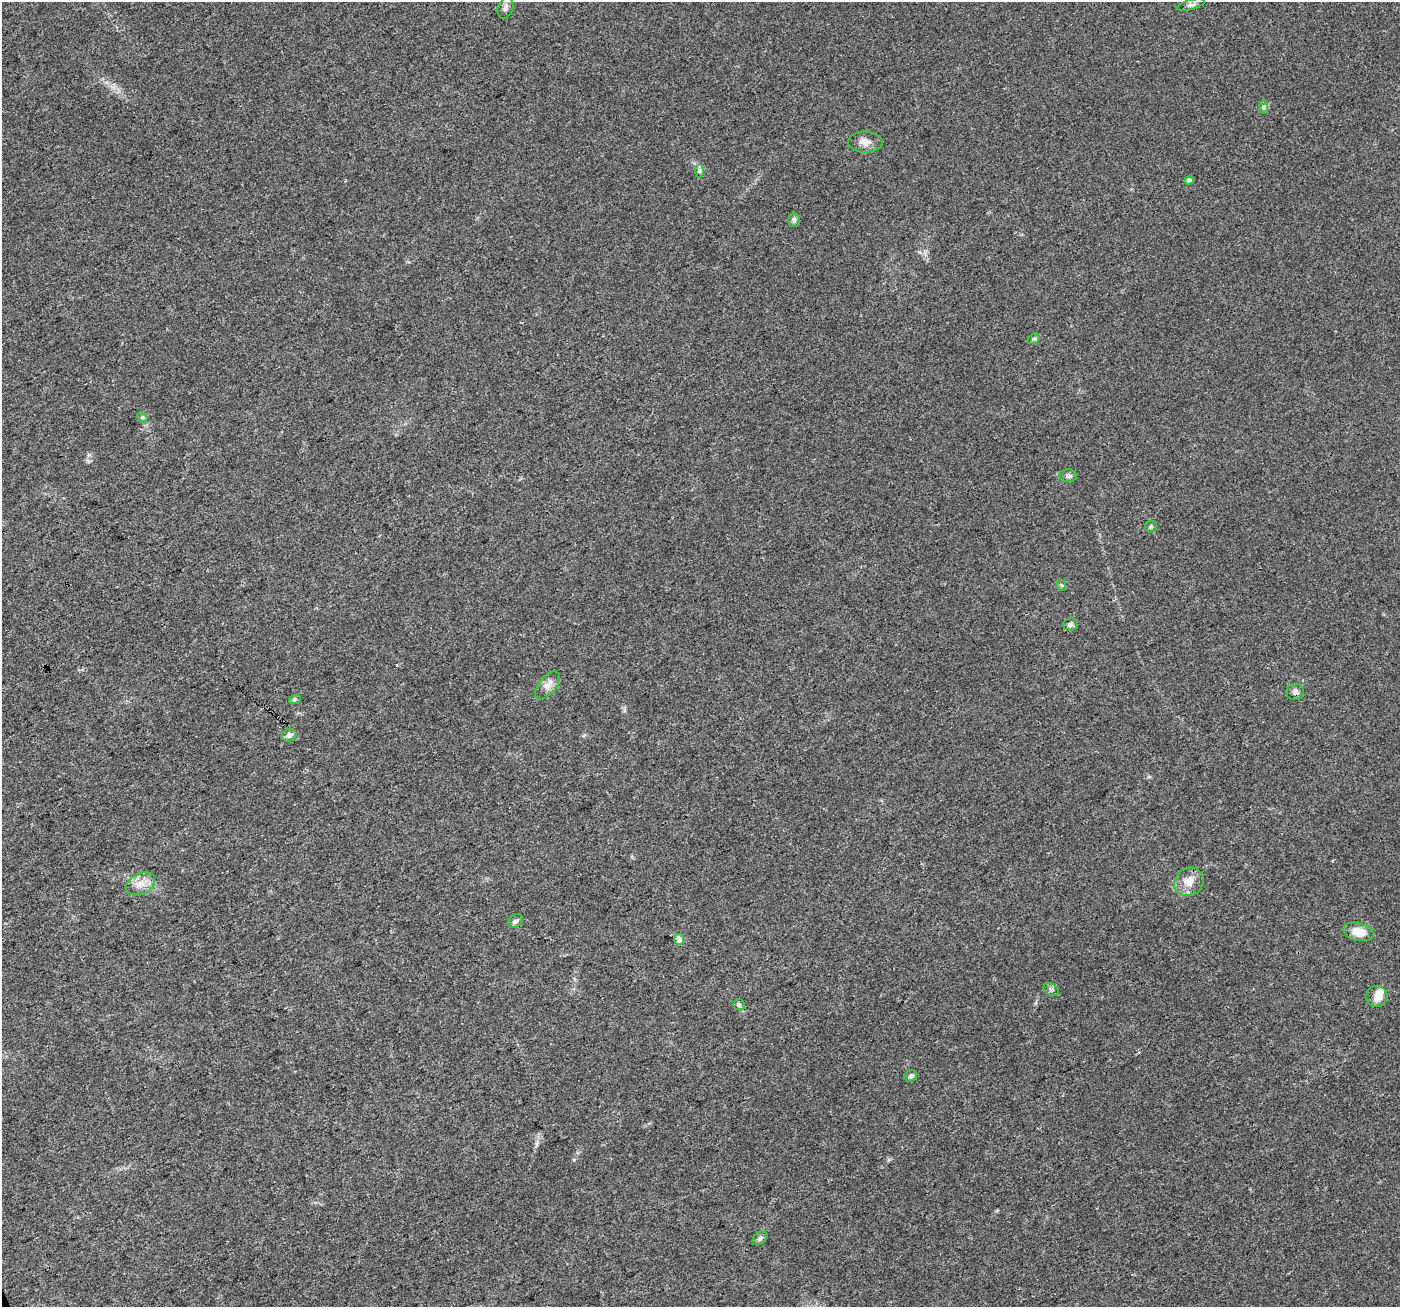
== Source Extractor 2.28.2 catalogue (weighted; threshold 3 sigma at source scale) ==
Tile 7 of 4 x 4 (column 3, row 2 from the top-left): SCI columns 2799-4196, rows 2753-4057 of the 5594 x 5446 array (HDU 1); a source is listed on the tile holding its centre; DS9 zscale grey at full resolution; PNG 1402 x 1309 px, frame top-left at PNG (2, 2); each listed source drawn as its Kron ellipse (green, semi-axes under 4 px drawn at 4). Shown black and unused: <1% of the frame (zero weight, under 3 of 4 exposures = <1% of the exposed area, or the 3 px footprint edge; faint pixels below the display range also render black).
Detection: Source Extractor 2.28.2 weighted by HDU 2 'WHT'; one run over the whole footprint, this tile lists its part. Background 0.0402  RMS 0.0038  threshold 0.0172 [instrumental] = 3 sigma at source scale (4.5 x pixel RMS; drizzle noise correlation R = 1.50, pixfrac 1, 0.0396/0.0396 arcsec/px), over >= 5 px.
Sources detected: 28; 1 inside a brighter object's white glare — neither listed nor drawn; the other 27 listed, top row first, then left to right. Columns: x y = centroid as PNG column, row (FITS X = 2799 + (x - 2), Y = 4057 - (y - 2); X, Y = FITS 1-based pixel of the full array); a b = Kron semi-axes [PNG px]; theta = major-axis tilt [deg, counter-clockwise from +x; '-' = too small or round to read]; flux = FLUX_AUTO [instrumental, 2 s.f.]
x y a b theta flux
1191 5 14 5 16 1.3
505 8 11 7 71 1.7
1264 107 7 4 -90 0.71
865 142 17 10 -2 2.9
700 171 7 4 -90 0.74
1189 180 5 4 - 1.1
794 220 7 6 - 0.91
1034 339 7 4 31 0.57
142 417 6 4 -43 0.5
1068 476 8 6 -5 1.2
1151 527 6 5 - 0.72
1061 585 6 4 -70 0.47
1070 624 7 6 - 1.2
548 685 17 8 52 2.8
1295 692 8 8 - 1.5
295 699 6 4 18 0.55
289 735 7 6 - 1.4
1189 882 15 13 39 4.6
140 884 15 10 27 3.8
515 921 8 6 39 1.2
1358 932 15 9 -14 6.2
679 939 5 5 - 3.4
1051 990 8 6 -31 0.9
1377 996 11 10 - 4
739 1005 6 5 - 0.68
911 1076 6 5 - 1.1
760 1238 9 5 38 0.94